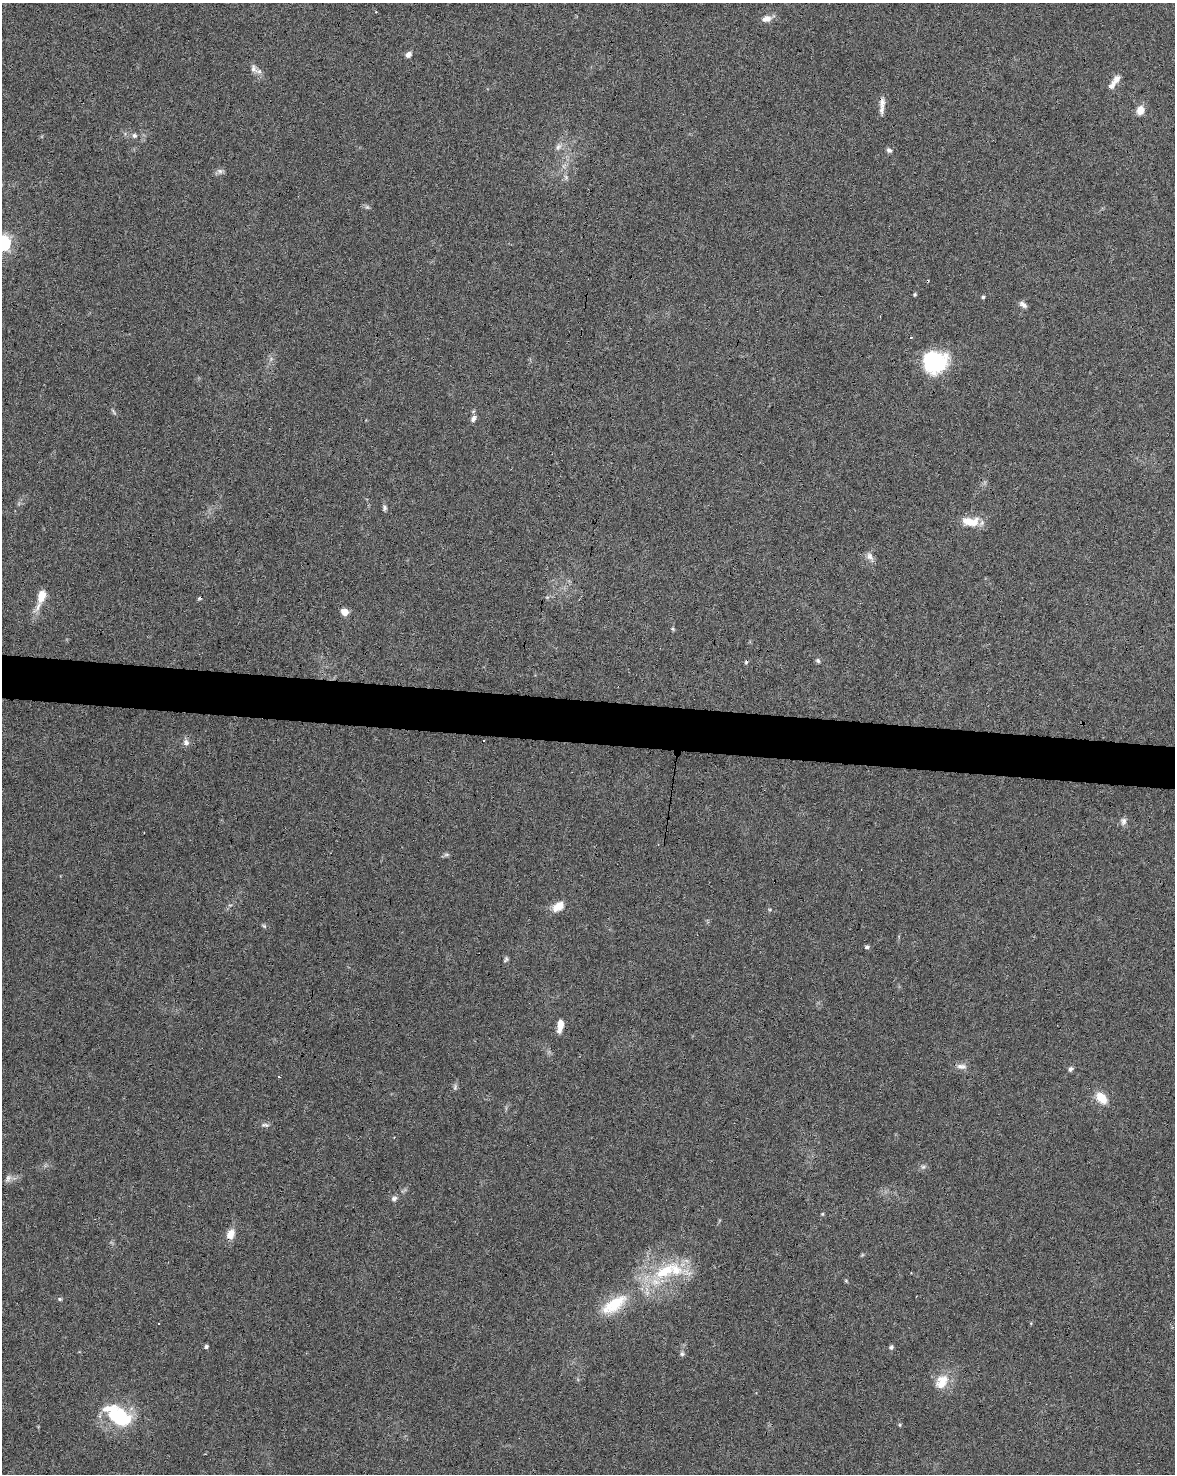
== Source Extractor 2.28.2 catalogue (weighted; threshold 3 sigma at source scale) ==
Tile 6 of 4 x 3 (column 2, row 2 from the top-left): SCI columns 1181-2353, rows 1752-3223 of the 4700 x 4920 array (HDU 1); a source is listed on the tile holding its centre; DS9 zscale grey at full resolution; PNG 1177 x 1476 px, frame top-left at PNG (2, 3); no overlay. Shown black and unused: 3% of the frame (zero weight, under 3 of 6 exposures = <1% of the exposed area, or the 3 px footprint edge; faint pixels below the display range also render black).
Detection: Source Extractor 2.28.2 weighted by HDU 2 'WHT'; one run over the whole footprint, this tile lists its part. Background 0.0445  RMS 0.0036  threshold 0.0148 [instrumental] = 3 sigma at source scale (4.09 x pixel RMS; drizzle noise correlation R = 1.36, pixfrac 0.8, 0.0396/0.0396 arcsec/px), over >= 5 px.
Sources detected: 69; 10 cosmic-ray / hot-pixel residue — not listed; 5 inside a brighter listed object's ellipse — not listed separately; the other 54 listed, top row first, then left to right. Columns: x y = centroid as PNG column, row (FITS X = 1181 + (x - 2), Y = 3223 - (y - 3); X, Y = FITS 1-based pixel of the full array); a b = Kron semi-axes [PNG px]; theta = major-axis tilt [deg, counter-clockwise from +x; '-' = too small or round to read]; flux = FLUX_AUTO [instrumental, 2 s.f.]
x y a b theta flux
767 19 12 8 11 2.4
408 54 8 6 44 1.3
258 71 11 6 -9 1.4
1117 79 12 8 47 2.2
882 102 16 7 88 2
1140 110 11 9 67 2.9
134 135 6 6 - 0.81
558 147 10 7 56 1.5
889 150 7 5 -37 0.8
220 171 9 6 -16 1.1
566 177 7 5 -48 0.71
367 207 5 5 - 0.59
3 243 6 6 - 86
915 294 4 4 - 0.44
983 297 4 4 - 0.57
1023 304 10 6 -35 1.2
935 362 23 20 13 26
114 412 11 3 -59 0.48
473 419 9 6 64 1.1
384 508 7 6 - 0.73
970 522 21 10 -4 6.2
870 556 12 7 -54 1.6
41 596 15 8 76 4.5
345 612 6 5 - 4
673 629 6 4 -46 0.43
818 661 6 5 - 0.67
186 742 9 8 - 1.5
1123 821 10 8 82 1.4
446 854 9 4 8 0.67
558 906 16 10 36 4.1
264 926 7 4 -45 0.5
867 947 6 4 9 0.72
506 959 7 4 55 0.6
560 1025 15 6 80 3.4
961 1066 15 7 -5 1.9
1070 1069 6 5 - 0.88
455 1087 9 3 78 0.68
1101 1098 15 10 -47 5.2
265 1125 13 5 -2 1
923 1167 7 6 - 0.76
8 1178 11 6 60 1.2
394 1198 8 6 18 1
822 1214 5 4 - 0.34
230 1234 12 9 68 3.5
665 1271 38 18 28 19
846 1281 6 3 -19 0.37
60 1299 6 4 -15 0.57
614 1305 42 17 34 14
206 1347 5 5 - 0.64
891 1347 6 5 - 0.67
682 1354 6 5 - 0.7
942 1382 21 15 57 6.3
118 1415 37 19 -34 22
900 1425 5 4 - 0.41
Overlapping masked pixels (flux is a lower limit): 3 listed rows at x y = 882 102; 230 1234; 614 1305
Isophote crosses this tile's border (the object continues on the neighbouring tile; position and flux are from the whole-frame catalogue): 1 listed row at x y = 3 243